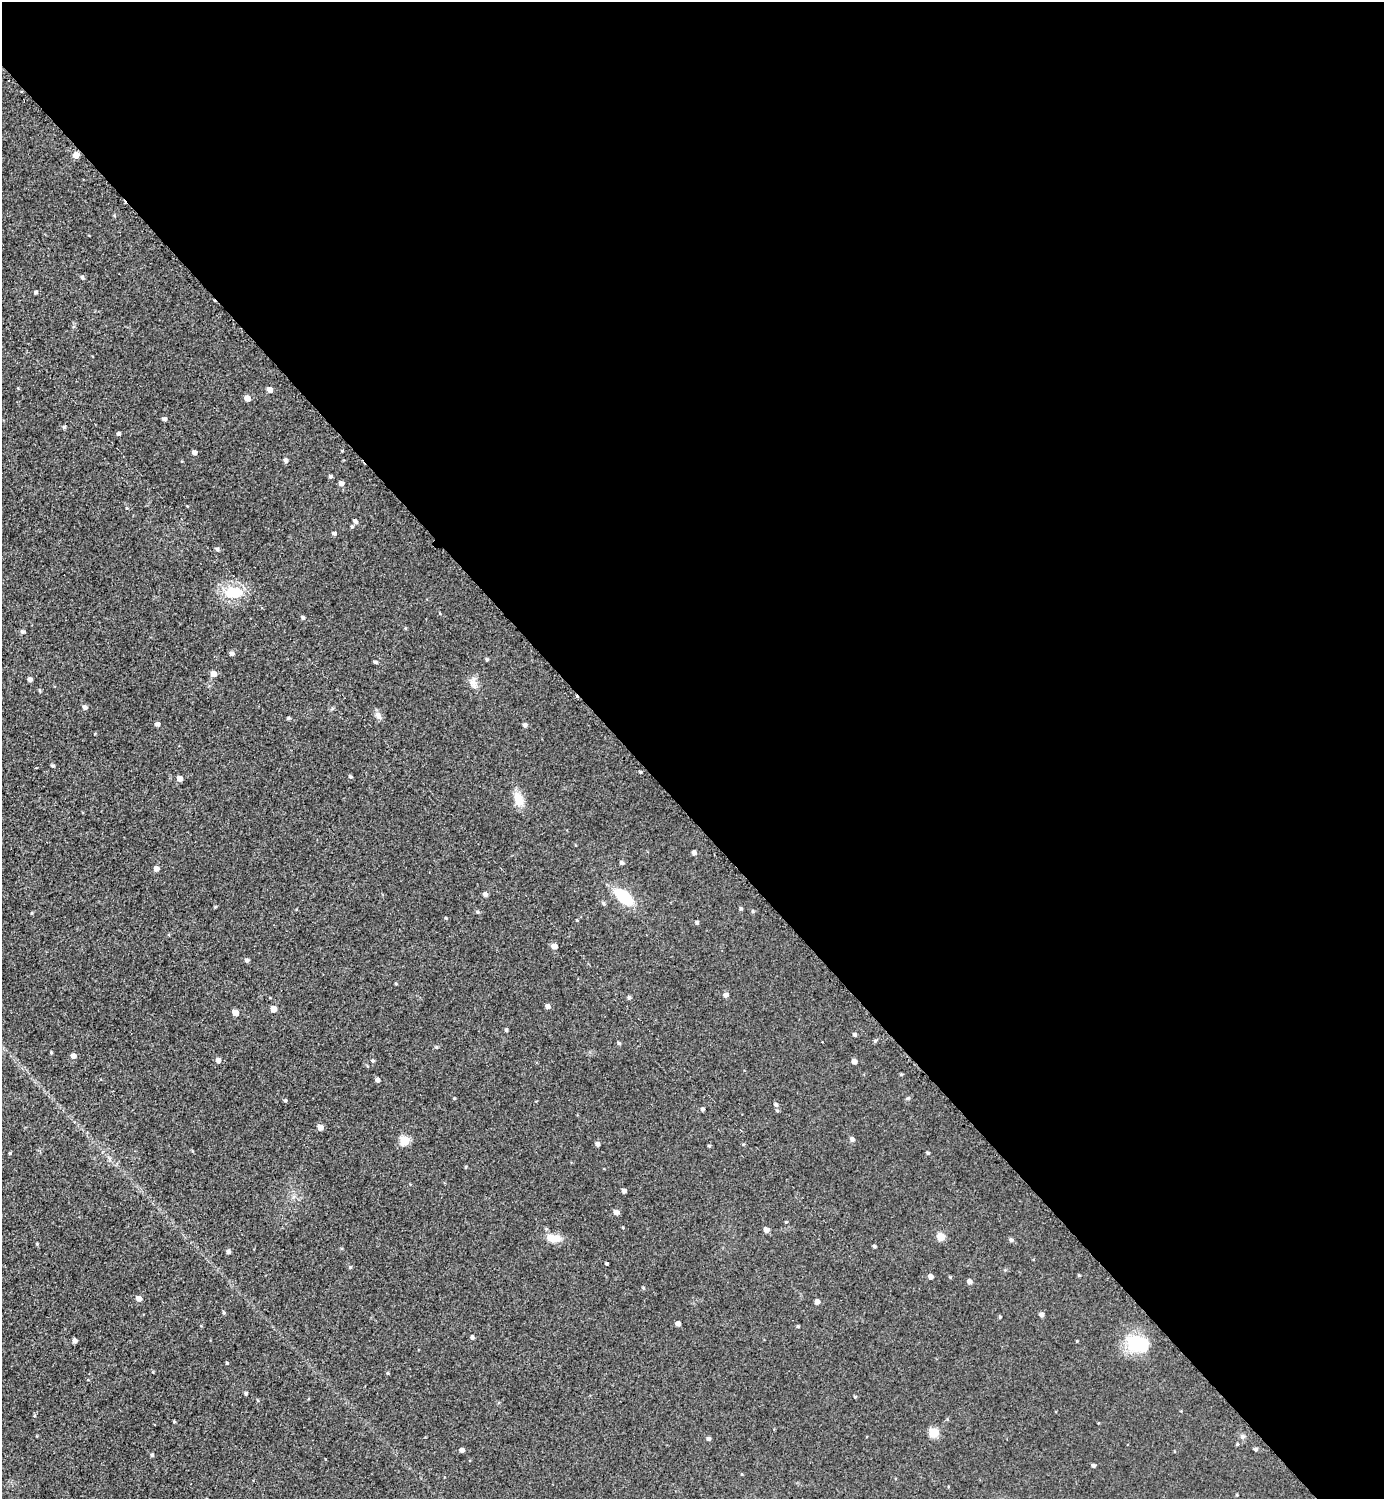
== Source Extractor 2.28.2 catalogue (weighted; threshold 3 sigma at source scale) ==
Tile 8 of 4 x 4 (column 4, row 2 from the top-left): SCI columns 4454-5835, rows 3004-4500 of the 5997 x 5997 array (HDU 1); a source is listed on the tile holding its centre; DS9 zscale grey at full resolution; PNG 1386 x 1501 px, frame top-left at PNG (2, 2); no overlay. Shown black and unused: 54% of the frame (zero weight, under 2 of 3 exposures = <1% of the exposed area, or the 3 px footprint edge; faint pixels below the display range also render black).
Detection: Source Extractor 2.28.2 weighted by HDU 2 'WHT'; one run over the whole footprint, this tile lists its part. Background 0.0372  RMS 0.018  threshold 0.0792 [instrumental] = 3 sigma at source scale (4.5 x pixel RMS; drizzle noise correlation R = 1.50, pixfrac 1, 0.05/0.05 arcsec/px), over >= 5 px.
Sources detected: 113; all 113 listed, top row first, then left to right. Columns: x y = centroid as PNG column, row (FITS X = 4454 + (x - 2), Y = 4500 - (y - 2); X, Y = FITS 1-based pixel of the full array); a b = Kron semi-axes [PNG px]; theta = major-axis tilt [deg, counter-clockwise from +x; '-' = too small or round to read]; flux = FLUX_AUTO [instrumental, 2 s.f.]
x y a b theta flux
76 155 7 6 - 8.2
82 277 6 4 -60 2.7
36 292 4 4 - 3.2
270 390 5 4 - 10
247 398 5 4 - 13
164 419 5 4 - 4.4
64 427 5 4 - 2.9
118 434 4 4 - 2.7
194 453 4 4 - 5.5
285 460 5 5 - 4.1
330 477 4 4 - 3.2
341 483 5 5 - 6.5
355 522 5 4 - 4.8
352 527 4 4 - 2.2
334 533 5 4 - 3.5
217 549 5 4 - 3.6
233 592 21 14 3 51
303 618 5 4 - 3.2
22 632 5 4 - 3.5
232 654 5 5 - 5.1
487 660 4 3 - 2.5
375 662 4 3 - 2.8
213 674 5 5 - 11
30 679 4 4 - 5.8
473 682 12 9 76 11
40 691 5 3 - 1.7
85 708 5 5 - 5.2
378 715 11 6 -52 8
288 718 5 4 - 2.4
157 724 5 4 - 5.3
525 725 5 4 - 4.3
53 766 4 4 - 2.9
640 772 4 3 - 1.6
351 777 5 4 - 2.3
180 778 5 4 - 10
518 799 19 11 -75 21
694 853 4 4 - 5.8
622 863 4 4 - 3.8
156 869 5 5 - 7.8
485 894 4 4 - 6.2
624 897 21 12 -38 56
741 908 5 4 - 2.4
478 912 5 4 - 2.2
697 922 4 4 - 2.6
554 946 5 4 - 11
247 960 5 4 - 4
725 995 5 5 - 6.1
629 998 5 4 - 3
548 1006 5 4 - 6.2
273 1009 5 5 - 15
235 1013 5 4 - 15
506 1030 4 3 - 2.8
855 1035 5 4 - 3.1
875 1041 5 4 - 2.2
619 1043 5 4 - 2.5
51 1052 4 3 - 1.6
73 1056 5 5 - 8.9
218 1060 5 5 - 6.4
373 1061 4 4 - 2.5
854 1061 4 4 - 8.4
901 1074 5 3 - 1.8
377 1080 4 4 - 5.6
454 1098 4 3 - 1.3
908 1098 5 4 - 2.4
285 1100 5 4 - 2.2
776 1105 6 5 - 3.8
702 1109 4 4 - 3.3
320 1127 5 5 - 12
852 1139 5 5 - 5.3
404 1141 5 5 - 75
597 1144 5 4 - 5.2
709 1146 4 3 - 2.2
10 1153 4 3 - 1.9
928 1153 4 4 - 2.3
624 1191 4 4 - 5
616 1212 5 5 - 8.7
786 1222 4 4 - 1.5
766 1230 5 4 - 9.5
941 1237 5 5 - 32
554 1238 20 9 -3 20
1011 1240 5 4 - 4
874 1246 4 3 - 2.8
228 1252 5 4 - 4.1
606 1264 3 3 - 2.1
350 1267 5 4 - 2.1
1079 1275 4 3 - 1.7
930 1276 5 4 - 7.2
969 1282 5 4 - 7.3
643 1288 5 3 - 1.8
139 1298 5 5 - 9
817 1302 5 4 - 7.6
224 1313 4 4 - 2
1041 1315 5 5 - 4.4
1000 1317 4 3 - 1.6
678 1324 4 4 - 7.5
798 1326 4 3 - 1.9
472 1337 4 4 - 3.5
75 1341 4 4 - 6.8
1139 1344 21 13 -13 82
227 1363 4 3 - 1.4
388 1373 4 4 - 1.7
246 1393 4 3 - 3
855 1397 5 3 - 1.5
174 1421 4 3 - 1.7
934 1433 5 5 - 71
1242 1436 6 5 - 3.5
708 1439 4 4 - 3.7
1237 1444 4 4 - 1.9
1256 1449 4 4 - 3.2
462 1450 4 4 - 6.1
152 1455 4 4 - 2.8
1093 1465 4 4 - 3.3
742 1474 4 3 - 1.4
Unlisted compact peaks at least as high as the median listed source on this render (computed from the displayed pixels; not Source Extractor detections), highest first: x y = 446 918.